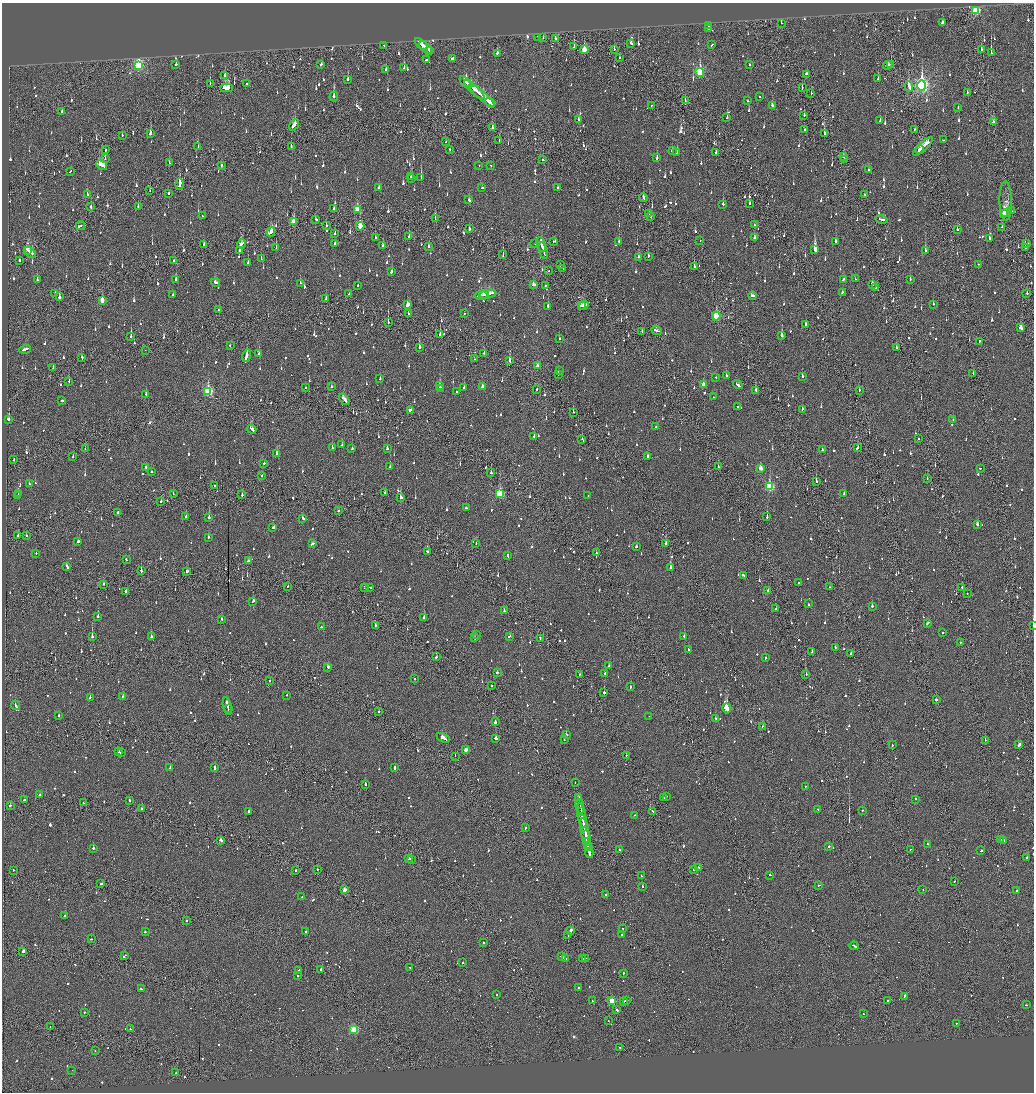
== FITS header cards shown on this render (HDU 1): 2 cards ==
NAXIS1  =                 2064
NAXIS2  =                 2180

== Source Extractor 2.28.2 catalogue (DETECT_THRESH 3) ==
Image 2064 x 2180 px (HDU 1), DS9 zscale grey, zoomed out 1/2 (1 PNG px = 2 x 2 image px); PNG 1036 x 1094 px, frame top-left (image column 1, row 2179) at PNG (2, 3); each listed source drawn as its Kron ellipse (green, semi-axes under 4 px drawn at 4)
Background -0.128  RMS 0.072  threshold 0.217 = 3 sigma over >= 5 px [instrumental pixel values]
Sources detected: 1602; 69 cannot appear on this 1/2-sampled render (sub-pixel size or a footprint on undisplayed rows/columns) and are neither listed nor drawn; of the other 1533, the 500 brightest by FLUX_AUTO listed and drawn (1033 fainter detections omitted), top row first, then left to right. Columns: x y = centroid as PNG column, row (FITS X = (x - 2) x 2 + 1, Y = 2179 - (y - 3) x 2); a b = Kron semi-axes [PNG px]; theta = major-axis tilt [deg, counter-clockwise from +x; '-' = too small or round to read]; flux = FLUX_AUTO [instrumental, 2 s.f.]
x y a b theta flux
976 10 3 3 - 1200
942 22 3 2 - 93
781 23 2 1 - 110
708 25 2 1 - 180
708 28 3 2 - 320
538 38 4 2 - 150
543 38 2 1 - 75
556 39 3 2 - 98
631 43 3 2 - 85
421 44 8 2 -39 300
712 45 3 2 - 69
384 46 2 2 - 73
425 47 8 3 -41 350
574 47 4 2 - 410
614 49 3 2 - 81
981 49 2 2 - 88
429 50 4 2 - 180
584 50 4 2 - 350
497 53 2 2 - 280
991 53 3 1 - 370
452 58 4 2 - 170
619 58 2 2 - 65
426 60 3 2 - 83
176 64 2 2 - 120
891 64 2 1 - 200
138 65 4 3 - 1700
321 65 3 2 - 110
750 65 2 2 - 99
888 65 5 2 - 120
404 68 4 2 - 79
386 69 2 2 - 90
700 72 4 3 - 1100
806 74 3 2 - 110
225 75 2 2 - 90
878 78 2 1 - 240
348 79 3 2 - 130
466 82 7 2 -44 260
247 83 2 2 - 78
210 84 2 1 - 110
909 86 5 2 - 590
922 86 5 4 - 3800
227 88 6 3 -2 450
802 88 3 1 - 63
474 90 13 2 -43 620
967 92 2 1 - 64
811 94 3 2 - 61
334 96 5 2 - 370
482 96 16 3 -39 840
760 97 2 2 - 87
685 101 2 1 - 65
747 101 2 1 - 63
490 103 5 2 - 280
651 105 2 1 - 89
772 105 3 2 - 110
958 108 2 2 - 69
61 112 3 2 - 83
804 115 3 2 - 110
727 118 3 2 - 120
579 120 3 2 - 78
880 121 2 2 - 63
993 122 3 2 - 87
294 125 6 2 55 210
492 128 2 2 - 120
915 129 2 2 - 67
804 130 2 2 - 63
150 133 4 2 - 160
824 133 3 2 - 540
122 135 2 2 - 79
944 140 3 2 - 81
499 141 2 1 - 70
445 142 2 1 - 94
291 146 3 2 - 260
923 146 13 2 43 550
198 147 2 1 - 97
449 149 2 2 - 120
105 150 2 2 - 95
920 150 4 1 - 180
672 151 2 2 - 67
716 152 3 2 - 78
677 153 3 2 - 89
843 156 3 2 - 68
657 158 2 2 - 240
105 159 3 2 - 81
543 159 2 2 - 87
844 160 2 2 - 75
169 163 3 2 - 80
102 165 6 3 -30 370
491 165 2 2 - 70
221 166 3 2 - 79
479 166 2 1 - 130
868 170 2 2 - 71
70 171 3 1 - 100
410 176 3 2 - 98
412 178 2 2 - 290
421 178 3 2 - 370
180 184 6 2 84 790
557 187 2 2 - 72
379 188 3 2 - 96
482 188 3 2 - 81
150 191 2 1 - 75
169 193 2 2 - 140
87 194 3 2 - 63
865 195 2 2 - 100
643 197 4 2 - 170
469 200 3 2 - 84
1006 201 19 6 -89 130
750 203 2 2 - 120
723 204 2 2 - 400
138 206 2 2 - 69
91 207 2 2 - 89
334 209 2 2 - 160
357 209 4 3 - 380
1011 211 2 1 - 260
1006 213 5 2 - 1700
649 214 3 2 - 110
1004 214 3 2 - 1000
202 216 2 2 - 92
651 216 3 2 - 110
435 218 2 1 - 73
316 219 2 2 - 170
882 219 6 2 -14 170
294 221 4 2 - 350
326 225 3 2 - 86
754 225 2 1 - 64
80 226 5 2 - 170
360 226 4 3 - 300
1002 227 3 2 - 72
469 229 2 2 - 250
957 229 2 1 - 300
271 232 5 3 - 470
335 234 3 2 - 84
409 237 3 2 - 150
375 238 2 2 - 100
754 238 2 2 - 100
989 238 2 2 - 100
700 240 2 1 - 74
554 241 3 2 - 81
619 241 2 2 - 80
836 241 2 2 - 150
1027 243 2 1 - 84
242 244 5 3 - 130
335 244 3 2 - 70
535 244 2 2 - 100
541 244 8 2 -74 400
203 245 3 1 - 61
383 246 3 2 - 94
428 246 3 2 - 180
1025 247 2 2 - 200
276 248 2 1 - 84
27 250 4 2 - 290
240 250 3 2 - 100
815 250 4 2 - 1300
543 251 8 2 -73 390
925 251 2 2 - 350
30 252 7 3 -48 350
503 255 3 1 - 78
648 256 3 2 - 200
639 257 3 2 - 120
261 259 2 2 - 100
19 260 2 1 - 190
174 261 2 1 - 70
248 262 2 2 - 71
979 264 2 1 - 90
560 265 2 2 - 260
694 266 2 1 - 170
563 269 2 1 - 66
549 271 2 1 - 140
392 272 3 2 - 130
176 279 3 2 - 190
855 279 2 2 - 74
910 279 2 2 - 94
37 280 3 2 - 130
843 280 2 2 - 180
216 282 4 2 - 170
300 283 2 2 - 130
872 284 4 2 - 130
533 285 3 2 - 97
358 286 2 2 - 110
545 286 2 2 - 85
875 288 2 2 - 110
842 292 2 2 - 74
55 293 2 2 - 68
1027 293 2 2 - 280
349 294 2 1 - 120
488 294 9 3 12 420
173 295 2 2 - 72
481 295 6 2 11 250
485 295 4 2 - 140
753 296 4 2 - 110
59 297 2 2 - 1100
326 299 3 2 - 400
102 300 3 2 - 190
933 304 2 2 - 77
408 305 4 3 - 180
584 305 5 2 - 190
548 306 3 2 - 110
581 306 3 1 - 90
219 310 2 1 - 140
464 313 2 1 - 74
408 314 2 2 - 92
716 316 4 3 - 770
388 322 3 1 - 250
805 324 2 2 - 100
1021 328 3 3 - 150
656 330 5 2 - 180
642 332 2 1 - 74
440 335 2 2 - 280
782 336 3 2 - 350
131 337 3 2 - 420
559 338 2 2 - 82
979 341 2 2 - 120
230 345 2 2 - 65
419 347 2 2 - 400
896 348 2 2 - 270
25 349 6 2 18 250
145 350 2 1 - 79
259 353 2 2 - 71
484 353 3 2 - 68
246 356 6 2 73 450
82 357 3 2 - 71
474 359 2 1 - 160
510 360 3 2 - 290
537 366 3 2 - 95
53 367 3 2 - 160
559 371 2 1 - 77
973 373 2 1 - 63
558 374 2 1 - 87
726 376 2 2 - 330
802 376 2 2 - 130
716 377 2 2 - 74
380 379 2 2 - 62
69 381 2 2 - 90
439 385 3 2 - 130
703 385 3 2 - 150
738 385 5 2 - 190
332 386 2 2 - 74
483 386 4 2 - 130
306 388 2 2 - 76
440 388 2 2 - 640
464 388 2 2 - 95
537 390 3 1 - 90
756 390 3 2 - 480
859 390 2 2 - 75
208 391 4 3 - 1200
457 392 2 2 - 66
146 394 3 2 - 110
714 397 2 2 - 140
344 399 6 2 -50 370
62 401 3 2 - 96
737 407 2 2 - 150
802 409 4 2 - 110
410 410 4 2 - 110
573 412 2 1 - 90
9 419 2 2 - 150
953 419 2 2 - 80
656 427 2 1 - 110
252 429 5 2 - 230
534 436 2 2 - 89
582 439 2 2 - 75
918 439 2 1 - 110
342 445 2 2 - 70
332 448 2 2 - 210
858 448 3 2 - 280
85 449 3 1 - 67
352 449 2 2 - 72
387 449 2 2 - 150
822 450 3 2 - 140
277 453 2 2 - 290
648 456 2 2 - 170
73 457 2 2 - 74
14 459 3 1 - 98
264 463 2 2 - 190
146 467 3 2 - 110
390 467 2 2 - 84
718 467 2 2 - 160
761 468 3 2 - 140
980 468 2 2 - 160
151 471 2 2 - 86
491 473 3 2 - 170
262 476 2 1 - 94
927 478 2 2 - 130
816 481 2 2 - 340
29 483 2 2 - 110
215 486 2 2 - 200
769 486 4 3 - 930
385 492 3 2 - 88
18 493 2 2 - 65
173 494 2 2 - 67
500 494 3 3 - 860
844 494 4 2 - 89
242 495 2 2 - 120
588 495 2 2 - 96
18 496 2 2 - 150
400 498 2 2 - 340
161 501 2 2 - 110
466 508 2 2 - 62
338 510 2 2 - 230
118 513 2 2 - 290
186 516 2 2 - 130
209 517 2 2 - 340
767 517 2 2 - 380
303 518 3 2 - 120
977 525 3 2 - 200
273 528 2 2 - 130
18 536 2 2 - 140
26 536 2 2 - 62
208 537 2 2 - 100
78 542 3 2 - 670
665 543 2 2 - 230
312 544 4 2 - 100
476 544 2 2 - 66
636 547 2 2 - 120
428 551 3 2 - 110
36 553 2 2 - 64
596 553 2 2 - 72
508 556 4 2 - 110
126 559 2 2 - 63
248 561 3 2 - 110
67 567 4 2 - 100
670 568 3 2 - 210
141 571 2 2 - 230
186 571 3 2 - 110
743 575 3 2 - 270
799 583 2 2 - 290
103 584 2 1 - 96
288 586 2 1 - 75
364 587 2 2 - 97
370 587 2 2 - 74
829 587 2 1 - 65
962 587 2 2 - 130
768 590 2 2 - 68
125 591 2 2 - 190
967 594 2 1 - 62
253 601 4 2 - 250
808 604 2 2 - 340
872 606 2 2 - 240
776 609 2 2 - 180
504 611 2 2 - 150
98 616 2 2 - 96
424 618 2 2 - 900
222 619 2 2 - 110
927 623 4 2 - 170
375 625 2 2 - 210
1033 626 2 1 - 1400
321 627 3 2 - 150
942 633 2 2 - 73
476 634 2 2 - 66
510 636 3 2 - 120
684 636 3 2 - 86
92 637 2 2 - 1200
151 637 3 2 - 280
475 638 2 2 - 200
540 639 2 1 - 160
960 643 2 2 - 94
835 648 3 2 - 150
688 649 2 2 - 97
812 652 2 2 - 150
851 653 2 2 - 78
436 657 2 2 - 70
765 658 2 2 - 130
609 665 2 2 - 160
328 667 3 2 - 290
497 672 2 2 - 80
605 673 2 2 - 72
580 674 2 2 - 64
806 674 2 2 - 84
415 679 2 1 - 130
270 680 2 2 - 69
491 685 2 2 - 130
630 687 2 2 - 190
604 693 2 2 - 2600
286 695 2 1 - 110
123 696 2 2 - 73
90 697 2 2 - 86
936 700 2 2 - 680
15 705 5 2 - 320
227 706 9 2 -78 810
727 708 5 2 - 10000
228 709 2 2 - 230
378 711 2 2 - 200
59 715 2 2 - 96
649 716 2 2 - 87
715 718 2 2 - 440
495 722 4 2 - 410
762 726 2 2 - 69
566 735 2 2 - 310
443 738 7 2 -29 1100
496 738 2 2 - 420
564 740 2 2 - 71
985 740 2 1 - 170
892 745 2 2 - 75
1019 745 3 2 - 300
466 750 2 2 - 120
119 752 2 2 - 220
121 753 2 2 - 110
626 755 2 1 - 130
455 756 2 1 - 150
170 767 3 2 - 100
215 768 3 2 - 110
395 768 3 2 - 120
575 782 2 1 - 72
365 784 2 2 - 290
805 786 2 1 - 160
40 795 2 2 - 140
666 796 2 2 - 110
578 797 2 2 - 270
663 798 2 2 - 190
915 799 2 2 - 88
24 800 3 2 - 87
129 800 2 2 - 190
83 803 2 2 - 130
10 806 2 2 - 91
580 806 7 1 -80 540
142 808 2 2 - 89
818 809 2 1 - 100
862 810 2 2 - 66
249 811 2 2 - 160
652 811 2 1 - 120
581 812 3 1 - 260
582 815 13 1 -80 1300
634 815 3 2 - 120
526 828 2 2 - 95
585 830 13 1 -79 1200
585 834 2 1 - 260
586 838 11 2 -78 1300
1001 839 2 1 - 83
221 840 3 2 - 310
1004 840 2 2 - 210
927 844 2 2 - 160
829 846 2 2 - 180
588 847 4 2 - 630
93 848 2 2 - 330
620 850 3 2 - 63
910 850 2 2 - 70
589 851 7 2 -79 840
981 851 2 2 - 67
1027 858 2 2 - 330
408 859 3 2 - 160
411 859 2 1 - 82
698 867 3 2 - 100
317 869 2 2 - 98
14 870 2 2 - 79
295 870 2 2 - 85
694 870 3 2 - 73
770 875 2 2 - 94
641 876 2 2 - 66
954 881 2 2 - 72
101 884 3 2 - 78
818 885 2 2 - 130
642 886 2 2 - 71
344 890 3 2 - 170
923 890 2 2 - 69
1017 890 2 2 - 70
606 894 2 2 - 99
302 897 2 2 - 72
65 916 2 2 - 83
187 920 2 2 - 94
622 928 2 2 - 71
306 931 2 2 - 70
571 931 4 2 - 860
145 932 2 2 - 88
568 935 2 1 - 260
621 935 2 2 - 80
91 939 2 2 - 65
483 943 2 2 - 120
854 946 4 2 - 180
23 951 4 2 - 980
124 956 4 2 - 120
562 956 4 2 - 180
566 958 3 2 - 180
586 958 4 1 - 230
582 959 3 2 - 160
463 962 2 2 - 85
409 967 2 1 - 74
321 969 2 2 - 150
299 970 2 2 - 63
623 973 2 2 - 160
298 975 2 2 - 71
579 987 2 2 - 110
141 989 3 2 - 110
496 995 2 1 - 62
904 996 4 2 - 180
627 1000 2 2 - 120
887 1000 2 2 - 100
592 1001 2 2 - 140
612 1001 3 3 - 460
624 1001 3 2 - 210
1026 1005 3 2 - 65
616 1010 3 1 - 320
85 1012 2 2 - 110
863 1014 2 2 - 69
608 1021 2 1 - 66
956 1023 2 2 - 100
50 1026 2 1 - 87
130 1029 2 2 - 120
354 1030 3 3 - 840
619 1047 2 2 - 98
95 1051 2 2 - 66
72 1070 2 2 - 83
176 1073 2 2 - 65
At the frame edge (FLAGS 8, measured only in part): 1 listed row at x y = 1033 626
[1033 fainter detections neither listed nor drawn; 69 sub-pixel or undisplayed-footprint detections neither listed nor drawn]